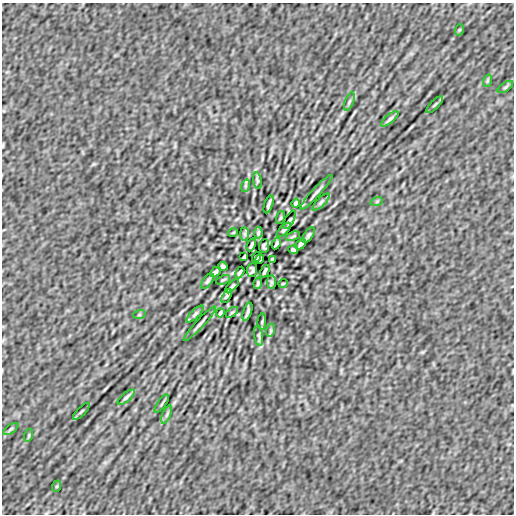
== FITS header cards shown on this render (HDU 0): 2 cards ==
NAXIS1  =                  512
NAXIS2  =                  512

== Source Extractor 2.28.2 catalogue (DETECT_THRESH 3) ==
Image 512 x 512 px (HDU 0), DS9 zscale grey, 1 PNG px = 1 image px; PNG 516 x 516 px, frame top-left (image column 1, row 512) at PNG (2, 3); each listed source drawn as its Kron ellipse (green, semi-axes under 4 px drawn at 4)
Background 8.78e-09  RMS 8.8e-07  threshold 2.64e-06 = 3 sigma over >= 5 px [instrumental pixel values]
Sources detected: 58; all 58 listed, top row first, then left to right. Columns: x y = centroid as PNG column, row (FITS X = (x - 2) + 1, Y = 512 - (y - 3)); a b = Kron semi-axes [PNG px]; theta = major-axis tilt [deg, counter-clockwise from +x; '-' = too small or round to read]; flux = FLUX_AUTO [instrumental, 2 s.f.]
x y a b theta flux
459 30 6 3 71 6.0e-05
487 81 6 4 72 7.0e-05
505 87 9 3 34 9.8e-05
349 101 10 3 69 9.8e-05
435 105 11 3 45 9.7e-05
390 119 10 3 40 1.3e-04
257 181 8 4 -82 8.6e-05
245 186 6 4 72 7.7e-05
316 192 23 3 47 1.8e-04
377 201 6 4 19 6.4e-05
321 202 11 4 45 1.3e-04
296 203 4 3 - 9.4e-05
269 204 9 2 71 1.4e-04
281 218 7 3 71 5.6e-05
290 220 10 3 62 9.7e-05
284 230 9 4 45 1.1e-04
233 233 5 3 - 4.6e-05
258 233 6 3 81 8.9e-05
245 234 7 4 -89 1.1e-04
309 235 9 4 53 1.2e-04
293 236 7 3 22 6.7e-05
276 243 6 3 62 1.1e-04
301 244 6 3 46 1.4e-04
251 245 7 2 64 1.3e-04
264 246 7 5 84 1.0e-04
293 250 5 3 - 1.1e-04
244 257 4 3 - 6.9e-05
256 257 5 3 - 1.4e-04
260 259 5 4 - 1.4e-04
272 259 4 3 - 6.9e-05
223 266 5 3 - 1.1e-04
252 270 7 5 84 1.0e-04
265 271 7 2 64 1.3e-04
215 272 6 3 46 1.4e-04
240 273 6 3 62 1.1e-04
223 280 7 3 22 6.8e-05
207 281 9 4 53 1.1e-04
271 282 7 4 -89 1.1e-04
258 283 6 3 81 8.9e-05
283 283 5 3 - 4.6e-05
232 286 9 4 45 1.0e-04
226 296 7 3 60 9.4e-05
232 312 7 3 36 6.7e-05
247 312 9 2 71 1.4e-04
220 313 4 3 - 9.4e-05
195 314 11 4 45 1.3e-04
139 315 6 4 19 6.4e-05
262 322 8 3 85 7.7e-05
200 324 23 3 47 1.8e-04
271 330 6 4 72 9.0e-05
259 336 10 4 -81 9.6e-05
126 397 10 3 40 1.3e-04
162 404 11 2 55 8.2e-05
81 411 11 3 45 9.5e-05
167 415 10 3 69 9.8e-05
11 429 9 3 34 9.7e-05
29 435 6 4 72 7.0e-05
57 486 6 3 71 6.0e-05